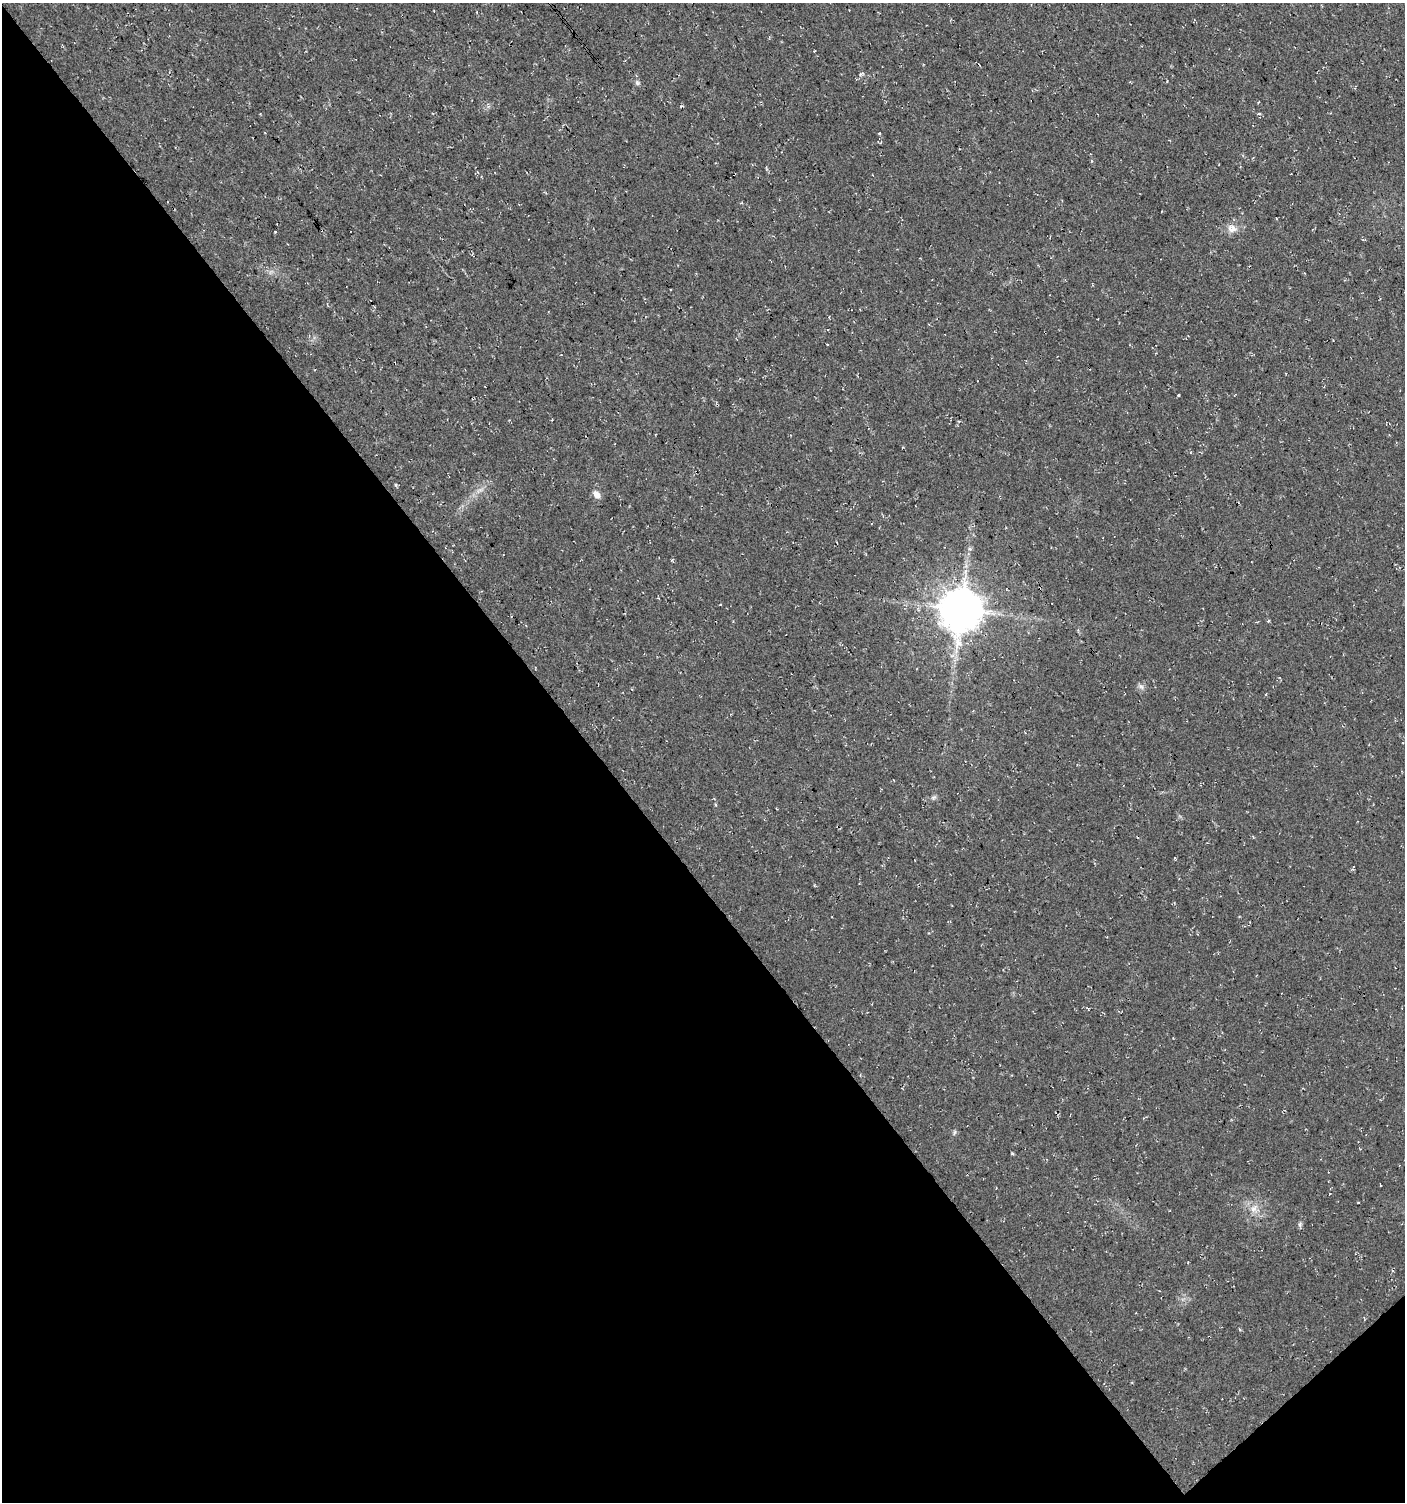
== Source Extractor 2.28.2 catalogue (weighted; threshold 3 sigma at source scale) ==
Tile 14 of 4 x 4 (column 2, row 4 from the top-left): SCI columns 1547-2949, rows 5-1504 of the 5964 x 6007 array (HDU 1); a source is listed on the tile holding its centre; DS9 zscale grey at full resolution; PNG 1407 x 1504 px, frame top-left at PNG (2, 3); no overlay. Shown black and unused: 43% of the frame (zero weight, under 3 of 4 exposures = <1% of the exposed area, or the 3 px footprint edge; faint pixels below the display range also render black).
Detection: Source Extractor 2.28.2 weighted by HDU 2 'WHT'; one run over the whole footprint, this tile lists its part. Background 0.00915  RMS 0.0049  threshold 0.022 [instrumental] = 3 sigma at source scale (4.5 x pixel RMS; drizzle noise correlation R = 1.50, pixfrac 1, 0.0396/0.0396 arcsec/px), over >= 5 px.
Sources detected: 21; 1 cosmic-ray / hot-pixel residue — not listed; the other 20 listed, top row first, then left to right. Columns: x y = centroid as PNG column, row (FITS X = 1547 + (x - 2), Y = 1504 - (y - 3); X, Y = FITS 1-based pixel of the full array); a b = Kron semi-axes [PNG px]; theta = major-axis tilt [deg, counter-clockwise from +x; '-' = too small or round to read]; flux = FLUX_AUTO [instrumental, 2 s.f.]
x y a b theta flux
637 83 7 4 -45 1
682 106 5 3 - 0.57
1259 114 5 2 - 0.71
879 133 3 2 - 0.51
1232 228 15 11 -14 4.5
275 232 3 3 - 0.71
1178 395 3 2 - 0.43
395 485 4 3 - 0.78
596 494 10 7 -50 3.2
969 549 6 3 -69 0.82
918 609 6 4 -61 0.87
961 610 12 11 - 1800
1141 687 9 6 -61 1.5
1266 694 3 3 - 0.43
934 797 7 4 44 0.97
716 805 5 3 - 0.48
954 1132 7 4 81 0.77
1360 1149 3 2 - 0.38
1254 1208 13 8 56 3.8
1300 1224 7 5 76 1
Unlisted compact peaks at least as high as the median listed source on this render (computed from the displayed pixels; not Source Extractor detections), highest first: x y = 1012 1153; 861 74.